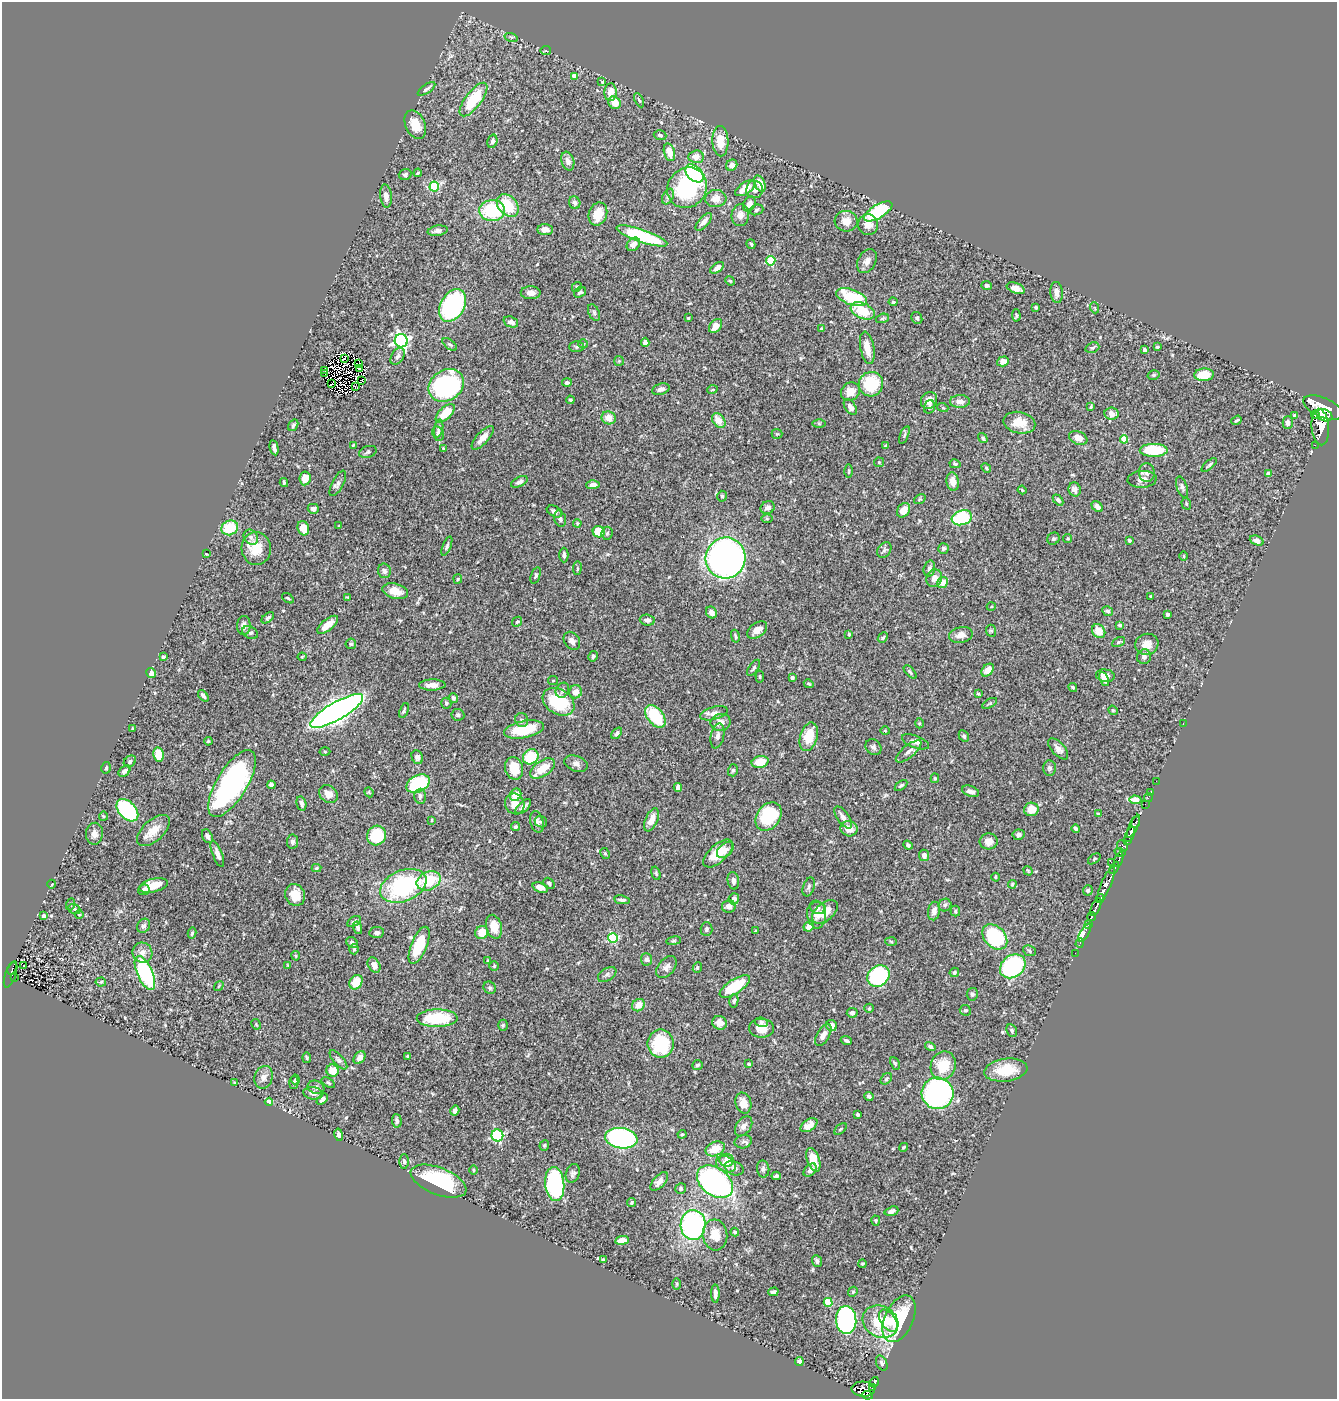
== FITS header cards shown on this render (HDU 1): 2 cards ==
NAXIS1  =                 1335
NAXIS2  =                 1397

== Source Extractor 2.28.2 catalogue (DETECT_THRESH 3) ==
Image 1335 x 1397 px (HDU 1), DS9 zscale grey, 1 PNG px = 1 image px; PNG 1339 x 1401 px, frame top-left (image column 1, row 1397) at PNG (2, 2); each listed source drawn as its Kron ellipse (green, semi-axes under 4 px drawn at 4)
Background 0.585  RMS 0.021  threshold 0.0625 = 3 sigma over >= 5 px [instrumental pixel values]
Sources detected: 534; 5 with non-positive FLUX_AUTO (blend fragments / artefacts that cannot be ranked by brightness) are neither listed nor drawn; of the other 529, the 500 brightest by FLUX_AUTO listed and drawn (29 fainter detections omitted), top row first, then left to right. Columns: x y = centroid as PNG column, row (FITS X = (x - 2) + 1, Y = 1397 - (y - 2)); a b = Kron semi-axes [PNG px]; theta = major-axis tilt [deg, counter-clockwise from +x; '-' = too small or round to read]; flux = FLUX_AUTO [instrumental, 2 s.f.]
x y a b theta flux
511 37 7 4 -17 2.2
546 51 5 3 - 1.6
575 76 4 4 - 10
602 82 4 4 - 1.7
427 89 10 3 35 3.1
611 92 9 6 87 18
473 99 20 8 53 58
639 100 7 3 -63 2
614 103 7 5 -49 18
415 125 15 10 -66 21
660 135 6 5 - 2.7
492 141 7 5 75 3.6
720 141 15 8 -88 24
669 152 9 5 -75 16
696 157 8 6 6 14
568 161 9 6 -73 7
732 165 6 5 - 8.1
418 173 4 3 - 1.7
694 173 11 7 -43 160
405 174 6 5 - 2.8
760 184 9 5 -67 19
434 187 5 5 - 72
687 188 21 19 52 150
745 188 12 5 34 22
755 190 8 8 - 7.1
386 196 11 6 -83 7.3
668 197 8 5 64 3.7
716 199 10 8 3 12
575 203 6 5 - 3.9
749 204 8 6 61 7.8
508 205 13 9 -48 47
756 210 7 5 19 2.6
492 211 13 10 3 82
878 211 16 6 31 80
598 214 12 9 69 26
740 215 11 9 84 9.9
846 221 11 10 - 14
704 222 11 5 48 8
868 225 10 10 - 11
545 230 8 5 -4 7.7
438 231 10 5 8 5.5
642 236 26 6 -19 110
633 244 7 6 - 8.9
751 244 5 3 - 2.1
771 261 4 4 - 67
867 261 13 9 62 9.4
717 268 8 4 37 7.9
730 281 5 4 - 1.8
987 285 5 4 - 3.4
577 287 5 4 - 1.9
1016 288 9 5 -21 9.7
580 292 6 4 35 2.8
1056 292 10 6 -85 8.3
531 293 10 6 -1 8.2
852 297 16 7 -20 87
893 302 4 4 - 2.5
453 305 17 11 60 200
1036 307 3 3 - 2
1095 308 5 3 - 1.3
863 311 12 7 -23 42
594 313 9 5 -64 3.3
1016 315 6 4 -87 1.8
688 318 3 2 - 1.2
882 318 7 4 19 2.3
917 318 6 5 - 3
511 322 8 5 -22 6.6
716 326 8 5 50 12
821 329 4 3 - 1.3
401 341 7 6 - 320
645 342 4 4 - 4.9
450 344 8 4 -40 2.7
583 344 5 4 - 1.6
577 347 7 5 2 2.6
1157 347 3 3 - 1.5
867 348 16 7 -79 17
1092 348 7 5 18 2.7
1144 350 4 3 - 3.1
398 356 9 6 56 4.4
344 359 4 2 - 1.2
619 361 5 5 - 1.7
1003 361 6 5 - 7.2
358 364 4 2 - 1.6
359 369 3 2 - 1.8
325 370 2 2 - 2.8
325 373 4 2 - 1.3
1153 375 6 4 17 2.3
1204 375 10 6 4 37
362 380 2 2 - 1.2
567 383 5 4 - 3.7
332 384 4 2 - 1.2
871 384 12 12 - 72
446 385 19 15 35 230
355 387 3 2 - 1.8
661 389 9 5 16 5
712 390 5 3 - 1.2
850 392 10 8 38 15
570 400 4 3 - 1.6
929 400 9 7 50 12
960 401 10 6 0 7.9
850 407 9 5 -55 6.6
929 407 7 5 72 2.5
1091 407 3 2 - 1.4
943 408 5 3 - 1.3
1323 408 21 10 -23 5500
445 413 12 6 44 30
1111 414 7 6 - 12
1315 415 4 3 - 250
1324 415 8 6 -23 1400
1295 416 4 3 - 3.9
609 418 7 6 - 12
1236 420 5 3 - 2.5
719 421 8 6 -52 16
819 423 6 4 -1 1.9
1019 423 16 10 -13 21
1288 423 6 5 - 6.8
293 425 6 4 56 2.4
1320 427 18 8 -86 3000
439 428 9 4 78 3.4
438 434 7 5 -72 4
777 434 5 5 - 1.8
904 435 9 3 68 2.5
483 438 15 6 47 12
983 438 5 3 - 2.6
1078 438 9 6 -22 11
1124 439 4 4 - 30
353 445 4 3 - 1.4
886 445 4 3 - 1.5
1315 445 2 2 - 6
274 448 8 3 -78 5.1
443 448 4 3 - 1.5
1154 450 14 6 0 67
368 452 9 6 19 3
879 462 5 5 - 1.6
955 464 5 4 - 2.5
1209 465 9 4 40 2.6
986 468 5 4 - 1.5
849 471 6 2 -90 1.5
1147 473 9 8 - 5.2
1268 473 4 4 - 5.2
305 478 7 5 83 19
1142 479 14 8 5 9.4
519 482 9 5 26 4.8
953 482 9 6 -83 12
284 483 4 3 - 1.9
338 483 14 5 63 5
593 485 6 4 2 6.3
1182 487 11 5 -71 3.9
1075 489 7 6 - 6.8
1022 490 4 4 - 1.9
722 496 5 4 - 2.4
920 499 6 4 35 1.7
1058 500 6 4 -48 3.9
1186 504 6 4 -71 1.9
1097 507 6 4 -42 6
768 508 7 6 - 7.2
313 509 5 5 - 7.1
903 510 8 6 55 11
555 511 8 5 -26 5
962 518 10 7 18 110
560 519 8 5 -75 3.4
767 519 6 4 0 1.5
577 523 4 3 - 1.5
339 526 3 3 - 1.3
230 528 8 7 - 42
303 528 7 5 -72 20
599 532 6 5 - 26
607 533 6 5 - 2.6
251 537 8 6 -56 4.3
1053 539 6 5 - 3.3
1068 539 5 4 - 2.2
1129 541 3 3 - 3.3
1257 541 7 4 -22 5.9
447 546 10 4 68 2.8
943 548 5 5 - 3
256 549 16 14 -86 32
884 550 8 6 54 3.6
206 554 4 2 - 1.2
564 555 7 4 -89 3.9
1184 556 5 3 - 1.4
726 558 20 20 - 730
577 568 7 3 83 1.7
929 568 8 5 74 3.9
384 571 7 6 - 3.9
536 576 8 4 72 2.6
934 578 9 8 - 10
458 579 5 4 - 1.6
942 582 5 5 - 14
395 591 13 7 -15 19
1151 596 4 3 - 1.3
347 597 3 3 - 1.2
288 598 6 3 -33 1.8
991 607 4 3 - 1.4
1108 611 5 5 - 3.8
711 612 6 5 - 8.7
1167 614 3 3 - 4.9
268 618 7 4 39 2.6
647 620 7 5 -4 5.5
517 622 5 4 - 2.4
244 625 9 6 88 6.9
328 625 12 5 39 18
1120 625 4 3 - 2.5
757 630 11 7 35 10
991 631 6 5 - 2.2
1099 631 7 6 - 19
250 633 8 6 -28 3.7
849 634 4 3 - 2
961 635 12 7 12 10
735 636 6 3 -78 1.9
883 638 6 4 48 2.1
572 641 10 7 -54 6
1118 642 7 4 28 2.2
351 644 5 5 - 2.3
1147 644 12 10 17 15
593 656 5 4 - 2.7
163 657 3 3 - 2.5
302 657 4 4 - 1.3
1144 657 7 7 - 5.9
754 668 9 4 55 2.9
988 670 7 5 46 12
910 672 8 4 -46 2.7
151 673 5 4 - 10
1105 676 9 6 -7 9.6
760 677 6 3 -84 1.7
792 678 4 3 - 2.9
1104 679 7 4 -65 8.1
553 681 5 4 - 1.6
809 684 5 3 - 1.9
432 685 13 5 2 11
1073 687 4 3 - 1.9
562 690 8 6 63 3.9
576 692 6 6 - 12
978 694 4 3 - 1.5
203 696 6 4 -51 2.9
454 698 5 4 - 3.6
559 702 17 12 -32 75
446 703 5 5 - 2.2
990 703 8 4 30 1.9
1113 710 5 4 - 1.6
337 711 30 9 30 1100
404 711 8 4 69 2.6
714 713 14 6 15 8.1
458 715 6 5 - 3
655 716 13 8 -51 72
522 720 7 6 - 3.5
721 722 10 8 12 11
920 723 5 3 - 1.4
1183 724 3 2 - 21
133 729 3 2 - 1.5
524 729 20 8 11 44
885 731 5 3 - 1.4
617 733 6 4 51 4.2
717 736 13 6 77 6.8
964 736 6 4 -61 3.1
809 737 15 8 74 34
208 741 4 3 - 1.6
915 742 14 6 -21 7.1
873 747 9 7 -45 4.5
1058 749 13 6 -47 8.5
909 751 16 6 39 8.4
325 752 5 3 - 1.4
159 754 7 5 -80 33
417 757 7 5 -67 4.2
531 757 8 7 - 62
130 761 7 5 39 3.2
760 762 9 6 13 26
576 764 12 7 -21 6.4
106 768 6 5 - 2.9
514 768 12 9 -72 25
543 768 14 7 34 25
1049 768 7 6 - 3.4
733 770 6 5 - 2.8
124 771 7 4 41 4.2
935 778 5 4 - 1.7
1156 781 2 2 - 5.3
232 783 38 15 59 340
418 784 12 8 27 120
271 785 4 4 - 4.6
901 785 7 3 36 2.1
678 787 4 4 - 5.9
970 791 9 5 -20 6.8
369 792 5 4 - 1.4
1150 792 3 2 - 14
328 794 10 8 -43 13
516 795 6 5 - 17
420 796 7 5 89 4.7
1148 797 4 2 - 13
1135 800 6 4 -5 32
301 803 7 4 -77 4.9
515 804 11 9 -61 14
1145 804 2 2 - 13
523 807 9 5 42 6.2
1031 809 7 7 - 21
127 810 13 8 -47 180
1098 814 4 3 - 1.6
103 816 4 4 - 1.6
768 816 15 11 53 83
843 817 13 6 -55 7.6
432 820 3 2 - 1.3
651 820 12 6 66 15
537 822 11 6 -75 5
541 822 6 5 - 3.1
1136 822 6 3 69 250
516 826 4 4 - 1.9
1134 826 12 4 65 800
849 829 8 7 - 15
1076 829 4 3 - 2.5
153 830 20 10 43 20
94 834 11 8 86 7.7
376 835 10 9 - 66
1019 835 6 5 - 3.6
1130 835 8 4 63 560
207 836 7 5 -63 5.1
1128 840 3 3 - 130
989 841 9 8 - 12
292 842 7 5 84 4.8
908 845 5 4 - 2.8
1122 846 6 5 - 180
725 850 10 6 40 6.1
1120 852 6 4 -16 220
605 853 6 4 -62 2.1
718 853 18 9 42 28
217 854 14 5 -68 7.6
924 855 6 5 - 5.5
1094 859 7 3 36 1.6
1119 859 7 3 72 320
1111 862 2 2 - 29
316 868 5 4 - 1.4
1114 868 6 3 61 250
1028 871 5 3 - 1.4
656 873 7 4 -74 2.1
995 877 4 3 - 1.3
429 881 12 9 24 52
733 881 9 5 -79 5.3
549 883 6 4 -45 3
52 884 4 3 - 1.4
1012 884 4 3 - 1.6
1106 884 19 5 67 1400
153 885 14 6 14 24
403 886 24 15 22 160
540 887 8 5 -20 9.6
809 887 10 5 72 3.7
144 890 6 5 - 3.1
1088 890 5 5 - 3.1
295 895 11 9 -65 19
734 899 5 5 - 4.5
1100 899 4 3 - 360
622 900 8 4 -9 4.5
71 904 6 4 70 1.9
945 905 6 6 - 3.2
729 906 7 6 - 7.8
1096 907 10 3 66 630
818 908 8 6 -9 3.9
74 909 6 4 -21 2.3
934 911 9 6 79 7.6
955 911 5 4 - 2.1
825 912 15 9 39 22
817 914 14 9 -85 10
79 915 4 3 - 1.2
44 916 4 3 - 6.7
1091 917 4 3 - 200
354 922 7 4 30 3.4
1088 925 3 2 - 32
144 926 7 6 - 3.9
809 926 5 4 - 9.4
494 927 12 8 -75 16
358 928 6 4 -76 3.9
706 929 7 6 - 3
756 931 3 2 - 1.5
482 932 7 6 - 20
192 933 5 3 - 1.9
377 933 7 5 7 4.3
1085 933 10 4 59 38
995 937 14 10 -47 130
613 938 5 5 - 110
674 941 7 3 8 1.9
891 941 6 4 -3 1.9
352 943 6 5 - 3.8
1080 943 5 3 - 16
419 945 20 8 68 58
354 949 5 5 - 2.1
1029 951 7 5 -24 2.4
142 953 10 9 - 9.4
1075 953 2 2 - 4.9
296 956 5 4 - 1.7
647 959 6 5 - 3.9
488 961 3 2 - 1.3
24 965 3 2 - 2.4
288 965 3 2 - 1.4
374 965 8 5 -59 10
494 966 5 4 - 1.8
1013 966 14 11 38 130
666 967 13 8 49 7.7
12 968 6 3 67 48
697 968 5 4 - 2.6
954 972 5 4 - 2.9
145 973 18 7 -66 140
11 974 14 5 70 64
607 974 10 6 33 4.4
878 976 12 10 38 180
14 978 4 2 - 9
101 982 5 4 - 2.1
356 982 8 6 58 23
219 986 5 3 - 1.4
735 986 17 7 33 64
490 988 6 5 - 2.9
972 994 6 5 - 3.1
734 1001 7 4 79 2.7
638 1005 7 5 43 15
869 1008 5 4 - 1.6
965 1010 6 5 - 2.6
852 1013 5 5 - 4.5
437 1018 20 9 1 71
761 1022 6 4 -7 3
720 1023 7 6 - 11
256 1024 5 3 - 1.4
503 1025 5 4 - 2
832 1025 6 5 - 10
762 1028 12 9 0 17
1012 1031 6 5 - 2.4
823 1035 12 6 60 9.3
846 1040 6 3 -24 3.4
661 1044 14 13 - 89
930 1046 5 3 - 2.9
407 1056 3 2 - 1.5
307 1058 5 4 - 1.8
360 1058 7 5 51 7.1
338 1060 12 5 -48 3.7
895 1063 7 4 -64 1.9
749 1064 3 3 - 2
697 1065 5 4 - 2.7
943 1066 14 12 71 36
1006 1070 22 11 7 34
333 1071 6 6 - 18
264 1077 11 9 73 8
295 1079 5 4 - 1.6
886 1079 6 4 46 2.4
294 1082 6 4 89 2.2
235 1083 4 3 - 1.5
328 1083 7 4 -34 2.1
316 1087 8 6 -21 4.3
313 1093 10 6 -10 6.5
937 1093 16 15 - 340
869 1096 4 3 - 3.6
322 1099 7 4 45 4.2
269 1102 4 4 - 40
743 1103 10 8 -74 14
455 1111 5 4 - 4.9
858 1114 3 3 - 3.3
397 1121 6 5 - 4.3
809 1125 9 5 33 12
744 1126 11 7 55 7.8
840 1129 7 3 42 1.5
682 1134 4 4 - 1.3
339 1135 6 4 -78 5.2
497 1135 6 6 - 140
621 1138 16 10 -8 270
743 1142 8 6 11 4.4
544 1145 5 4 - 1.9
904 1147 5 3 - 2.1
715 1149 10 7 24 25
727 1160 7 6 - 8.5
813 1160 12 6 -71 24
404 1161 7 4 -87 2.6
726 1164 10 7 -25 12
734 1168 10 6 -21 5.2
763 1169 8 6 -82 3.8
474 1170 5 3 - 1.4
810 1170 8 5 45 6.2
573 1173 9 7 71 4.1
776 1176 4 3 - 3.5
438 1181 29 13 -21 120
659 1181 11 6 48 8.7
715 1182 20 13 -36 400
555 1184 17 9 -84 150
681 1189 5 5 - 3.2
632 1203 4 4 - 2.3
891 1211 7 4 19 6.2
876 1221 5 4 - 1.7
693 1225 15 12 88 240
735 1232 4 4 - 3.4
715 1235 15 12 -85 19
622 1240 7 4 8 15
603 1260 4 3 - 1.8
817 1261 6 5 - 3.7
863 1264 4 3 - 1.7
677 1284 6 4 90 1.7
773 1292 5 3 - 3.5
853 1292 5 4 - 2
715 1294 9 4 -90 5.9
828 1302 4 4 - 44
899 1319 25 14 65 79
846 1320 14 10 -85 300
888 1321 12 7 -55 17
880 1322 18 15 -30 49
799 1361 4 3 - 5.7
882 1363 8 5 -64 3.2
874 1382 5 3 - 220
872 1388 3 3 - 43
863 1389 12 7 -3 540
867 1395 5 3 - 280
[29 fainter detections neither listed nor drawn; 5 non-positive-flux detections neither listed nor drawn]